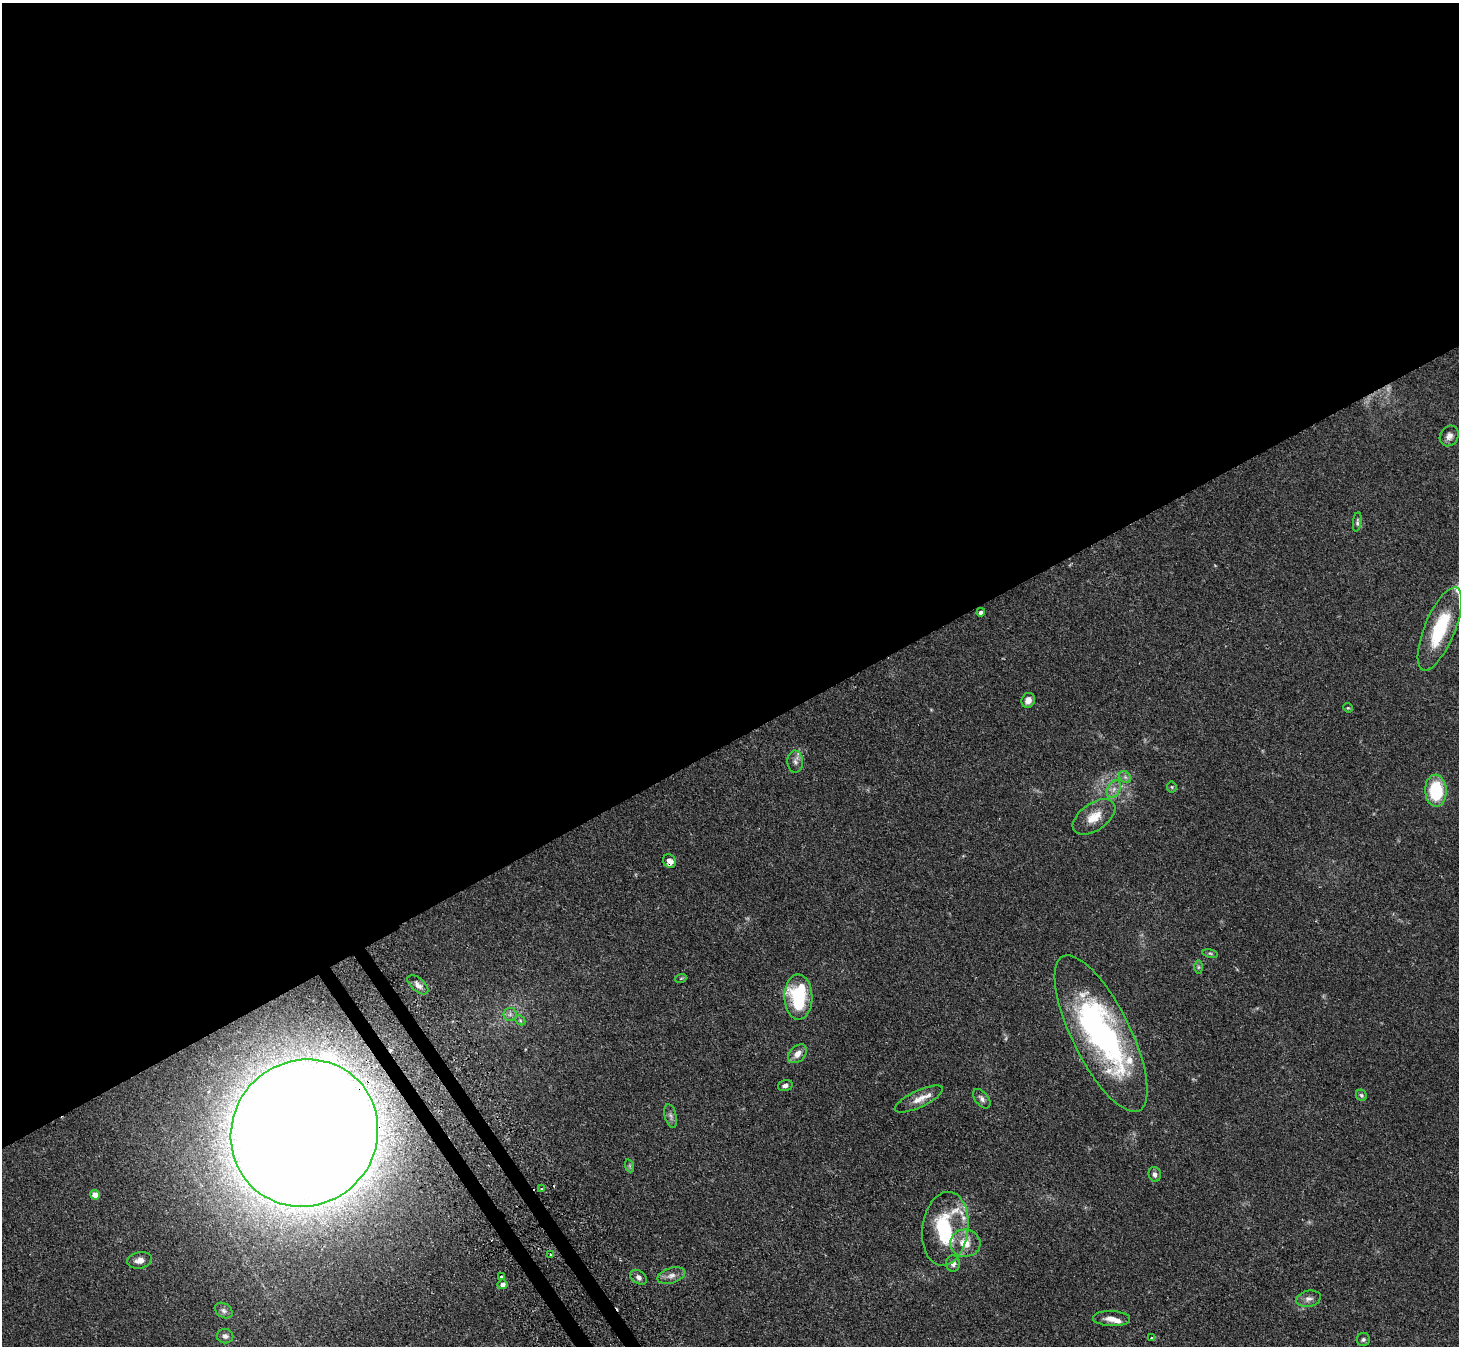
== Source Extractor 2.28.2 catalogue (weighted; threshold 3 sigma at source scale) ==
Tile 2 of 4 x 4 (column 2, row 1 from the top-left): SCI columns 1490-2946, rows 4205-5548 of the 5893 x 5858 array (HDU 1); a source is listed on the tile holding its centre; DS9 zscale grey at full resolution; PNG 1461 x 1348 px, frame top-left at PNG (2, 3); each listed source drawn as its Kron ellipse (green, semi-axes under 4 px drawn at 4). Shown black and unused: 56% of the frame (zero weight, under 2 of 3 exposures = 3% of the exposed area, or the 3 px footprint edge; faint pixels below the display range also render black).
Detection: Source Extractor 2.28.2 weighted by HDU 2 'WHT'; one run over the whole footprint, this tile lists its part. Background 0.106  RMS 0.0065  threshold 0.0291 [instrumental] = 3 sigma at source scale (4.5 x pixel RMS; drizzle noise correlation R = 1.50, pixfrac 1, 0.05/0.05 arcsec/px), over >= 5 px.
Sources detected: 56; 2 too faint to see at this stretch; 1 inside a brighter object's white glare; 3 cosmic-ray / hot-pixel residue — neither listed nor drawn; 3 inside a brighter listed object's ellipse — not listed separately; the other 47 listed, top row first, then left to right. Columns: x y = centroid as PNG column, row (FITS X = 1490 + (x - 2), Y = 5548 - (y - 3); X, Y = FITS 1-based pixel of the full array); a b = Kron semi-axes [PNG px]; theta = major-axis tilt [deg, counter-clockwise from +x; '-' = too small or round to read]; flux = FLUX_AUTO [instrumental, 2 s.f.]
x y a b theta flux
1449 436 11 9 55 3.4
1357 522 10 4 82 1.2
981 612 4 4 - 2.1
1440 629 44 15 68 37
1028 700 8 6 62 4.1
1348 708 5 4 - 0.59
795 762 11 8 -88 2.7
1125 777 7 5 -46 1.5
1172 787 5 5 - 0.84
1114 789 9 6 61 3.1
1436 791 16 10 -88 34
1094 817 24 13 35 11
669 861 7 6 - 4.7
1210 954 8 4 -9 0.95
1198 967 6 4 90 1.1
681 978 6 3 19 0.66
418 985 12 6 -40 3
798 997 22 14 -89 46
510 1014 6 6 - 1.9
520 1020 6 4 -46 0.89
1101 1034 86 29 -64 160
797 1054 11 7 45 4.4
785 1085 7 5 18 1.8
1361 1095 6 5 - 1.2
919 1099 26 8 25 6.7
982 1099 11 6 -52 2.3
671 1116 12 5 -76 2.1
304 1133 75 72 44 3900
630 1166 7 4 -71 0.92
1155 1174 7 6 - 2.3
541 1189 3 3 - 1.4
95 1195 5 4 - 7.4
945 1229 37 23 82 58
965 1243 15 13 -4 11
551 1255 2 2 - 0.79
139 1260 12 8 10 3.7
953 1263 8 7 - 2.8
671 1275 14 7 17 3.9
501 1277 3 3 - 1.9
639 1277 9 6 -35 2.7
502 1284 5 5 - 2.9
1309 1299 12 8 12 3.1
224 1311 9 7 -33 2.1
1112 1319 18 7 -2 5
225 1336 8 7 - 2.1
1151 1338 3 3 - 0.85
1363 1340 6 6 - 1.4
Overlapping masked pixels (flux is a lower limit): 2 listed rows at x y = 669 861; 304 1133